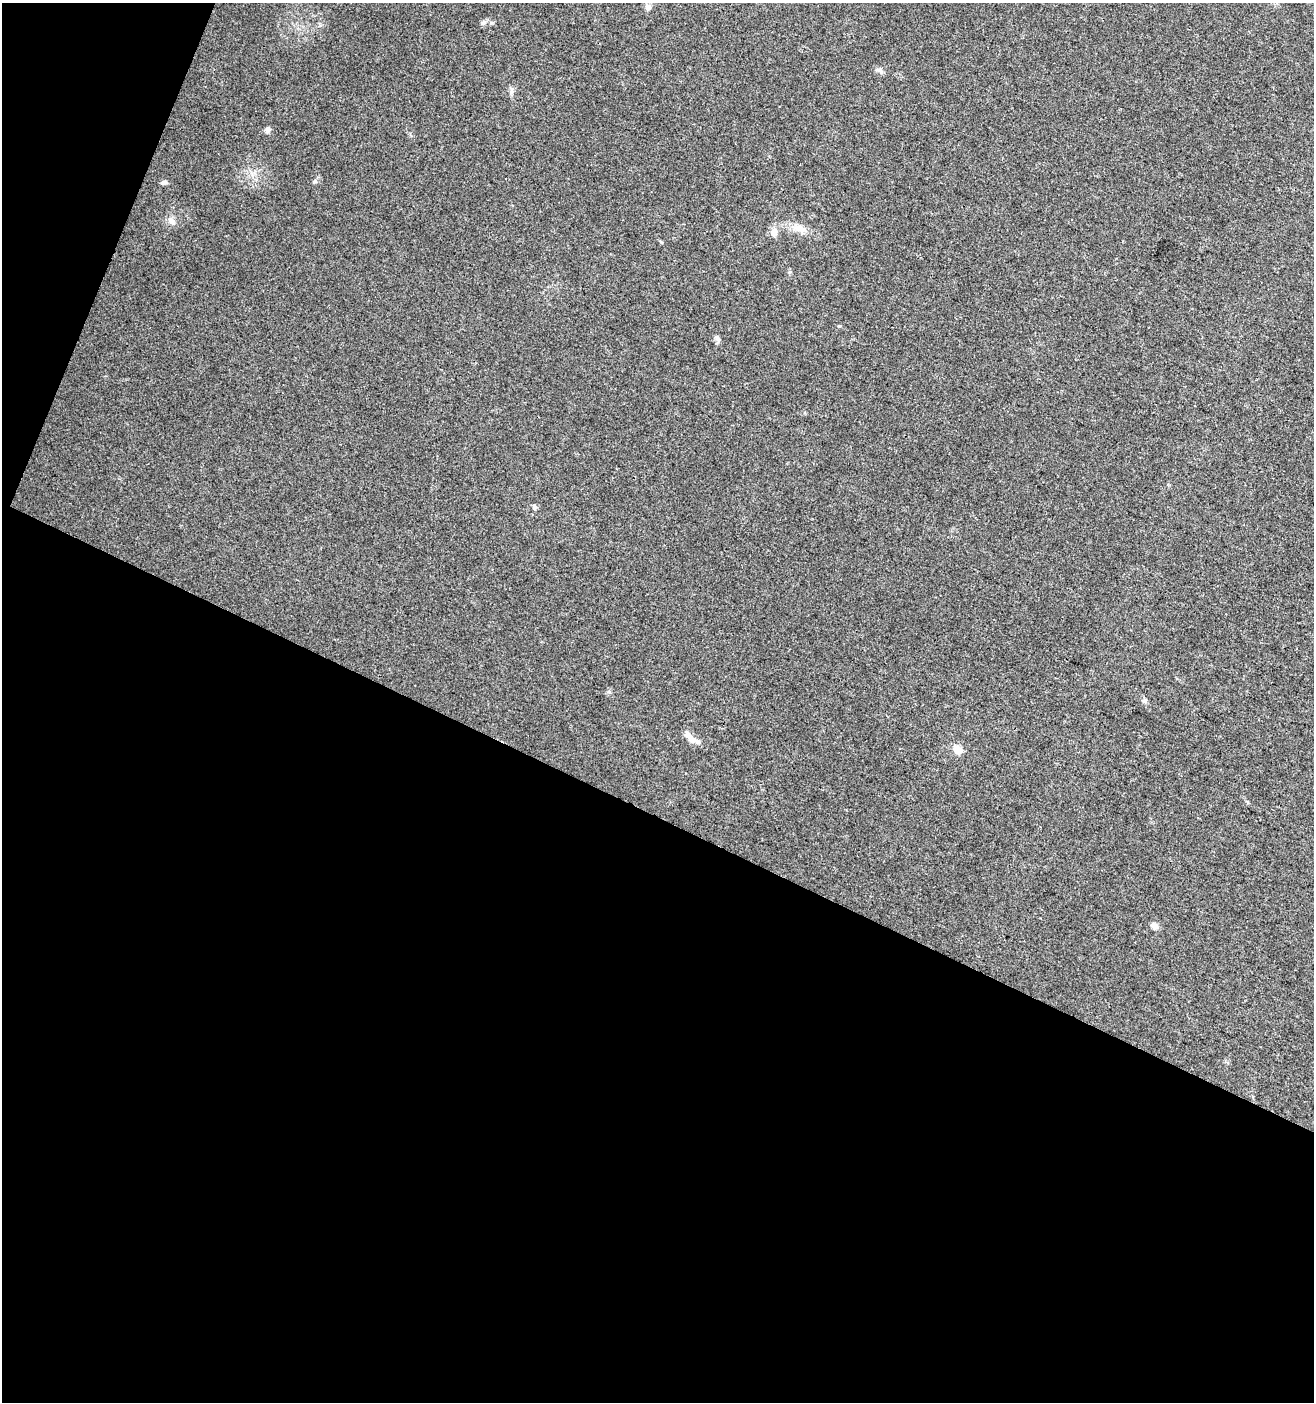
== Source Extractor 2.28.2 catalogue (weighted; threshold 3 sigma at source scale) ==
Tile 3 of 2 x 2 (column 1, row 2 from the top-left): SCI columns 107-1418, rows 2-1401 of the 2855 x 2800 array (HDU 1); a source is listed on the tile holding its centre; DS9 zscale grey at full resolution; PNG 1316 x 1404 px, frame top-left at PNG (2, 3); no overlay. Shown black and unused: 45% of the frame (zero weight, under 3 of 4 exposures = <1% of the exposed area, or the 3 px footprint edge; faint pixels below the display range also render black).
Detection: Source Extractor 2.28.2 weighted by HDU 2 'WHT'; one run over the whole footprint, this tile lists its part. Background 0.0244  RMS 0.0047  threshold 0.0212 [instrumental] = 3 sigma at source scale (4.5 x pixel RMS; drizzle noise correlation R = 1.50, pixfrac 1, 0.0396/0.0396 arcsec/px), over >= 5 px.
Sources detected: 18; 1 inside a brighter listed object's ellipse — not listed separately; the other 17 listed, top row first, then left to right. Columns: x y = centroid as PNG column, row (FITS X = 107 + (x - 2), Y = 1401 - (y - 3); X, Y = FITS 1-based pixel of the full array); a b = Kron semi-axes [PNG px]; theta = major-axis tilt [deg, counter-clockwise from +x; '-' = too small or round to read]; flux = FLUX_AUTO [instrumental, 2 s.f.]
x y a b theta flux
648 7 9 7 68 1.9
483 23 8 5 49 1.2
491 23 6 4 0 0.81
880 71 12 5 -34 1.3
511 92 7 4 72 1
268 130 7 6 - 1.3
315 181 6 5 - 0.88
164 182 10 5 3 1.1
171 220 13 6 -63 2.1
800 228 22 9 -15 5.1
774 232 11 9 -85 2.9
717 338 9 6 -56 1.5
534 507 7 5 -51 0.91
1144 701 7 5 -90 1.1
690 737 20 7 -47 3.7
958 750 8 7 - 7
1154 926 10 7 -25 2
Unlisted compact peaks at least as high as the median listed source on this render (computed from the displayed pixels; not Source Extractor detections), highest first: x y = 609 692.